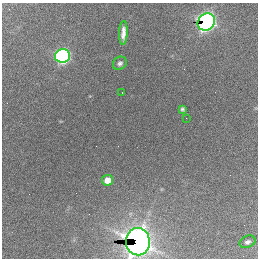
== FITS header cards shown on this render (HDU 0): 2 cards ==
NAXIS1  =                  256 / length of data axis 1
NAXIS2  =                  256 / length of data axis 2

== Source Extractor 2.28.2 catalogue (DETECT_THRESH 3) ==
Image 256 x 256 px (HDU 0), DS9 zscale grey, 1 PNG px = 1 image px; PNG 260 x 260 px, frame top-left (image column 1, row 256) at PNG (2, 3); each listed source drawn as its Kron ellipse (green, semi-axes under 4 px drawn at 4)
Background 2320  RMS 62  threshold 185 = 3 sigma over >= 5 px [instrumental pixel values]
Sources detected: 10; all 10 listed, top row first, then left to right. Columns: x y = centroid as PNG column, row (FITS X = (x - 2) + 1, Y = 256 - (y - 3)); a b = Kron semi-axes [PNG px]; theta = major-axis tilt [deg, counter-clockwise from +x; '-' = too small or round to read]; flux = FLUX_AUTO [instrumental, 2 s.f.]
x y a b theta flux
206 22 9 8 - 2.3e+06
123 33 12 4 88 2.8e+04
62 56 7 7 - 1.5e+06
120 63 7 6 - 1.2e+04
122 93 2 2 - 3.4e+03
182 109 4 3 - 7.3e+03
186 118 2 2 - 1.3e+04
107 180 5 5 - 5.0e+04
138 242 13 12 - 3.8e+06
247 242 8 6 23 1.4e+04
At the frame edge (FLAGS 8, measured only in part): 1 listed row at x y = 138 242